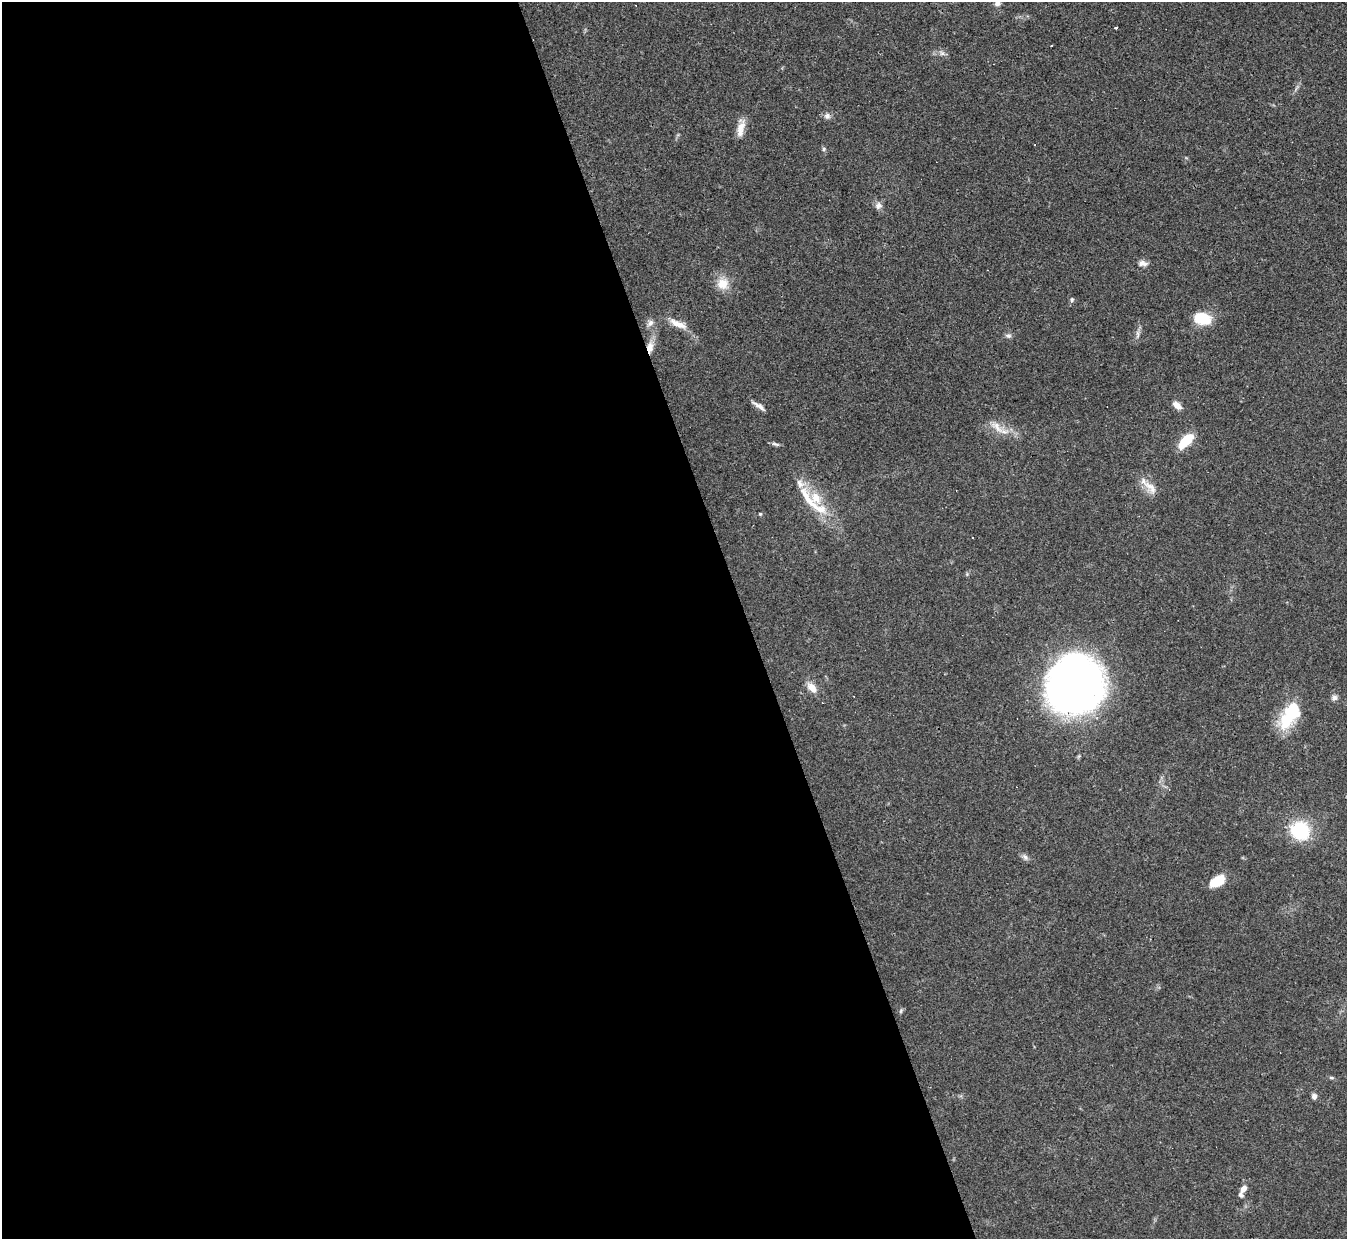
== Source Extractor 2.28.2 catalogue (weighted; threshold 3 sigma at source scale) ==
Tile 9 of 4 x 4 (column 1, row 3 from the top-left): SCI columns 1-1345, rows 1384-2620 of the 5380 x 5366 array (HDU 1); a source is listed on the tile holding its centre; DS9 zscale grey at full resolution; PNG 1349 x 1241 px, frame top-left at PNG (2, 2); no overlay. Shown black and unused: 55% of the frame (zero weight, under 3 of 4 exposures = <1% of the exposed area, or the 3 px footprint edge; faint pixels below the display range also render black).
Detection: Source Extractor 2.28.2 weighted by HDU 2 'WHT'; one run over the whole footprint, this tile lists its part. Background 0.048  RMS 0.0043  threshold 0.0194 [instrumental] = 3 sigma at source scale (4.5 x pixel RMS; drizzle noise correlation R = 1.50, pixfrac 1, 0.05/0.05 arcsec/px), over >= 5 px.
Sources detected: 41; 2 cosmic-ray / hot-pixel residue — not listed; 3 inside a brighter listed object's ellipse — not listed separately; the other 36 listed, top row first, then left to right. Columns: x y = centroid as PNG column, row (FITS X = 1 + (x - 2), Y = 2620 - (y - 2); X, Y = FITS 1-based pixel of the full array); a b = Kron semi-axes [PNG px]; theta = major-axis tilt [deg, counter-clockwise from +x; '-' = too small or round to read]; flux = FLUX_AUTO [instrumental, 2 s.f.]
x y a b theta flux
997 3 10 7 44 1.9
1116 27 3 3 - 0.94
942 53 7 6 - 1.2
827 116 9 7 -2 1.6
741 128 24 8 77 4.5
824 149 6 5 - 0.68
878 206 10 9 - 1.9
1143 263 12 7 -6 2.1
723 284 15 15 - 6.5
1072 300 6 5 - 0.8
1203 319 15 10 -13 15
650 323 11 7 51 1.8
678 324 26 8 -24 5.1
1137 334 13 4 87 1.6
1008 336 9 5 -10 1.1
650 347 15 8 82 4.3
1177 405 10 6 -40 3.1
759 406 18 5 -34 2.4
997 427 24 9 -43 5
1186 441 18 8 45 12
775 444 13 4 -16 1.1
1150 487 24 10 -45 5.3
816 498 23 16 -61 11
760 514 4 4 - 0.45
972 537 2 2 - 0.39
1075 685 54 54 - 230
812 687 14 8 -47 4.1
1334 698 8 7 - 1.4
1289 715 35 16 58 21
1300 831 20 18 -34 24
1025 857 10 6 -51 1.4
1217 881 18 10 28 7.8
901 1011 6 4 71 0.62
1331 1078 7 4 -8 0.66
1314 1096 6 5 - 1.9
1243 1189 12 7 54 3.1
Overlapping masked pixels (flux is a lower limit): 1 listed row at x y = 650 347
Isophote crosses this tile's border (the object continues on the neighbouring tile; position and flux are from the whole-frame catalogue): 1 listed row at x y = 997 3